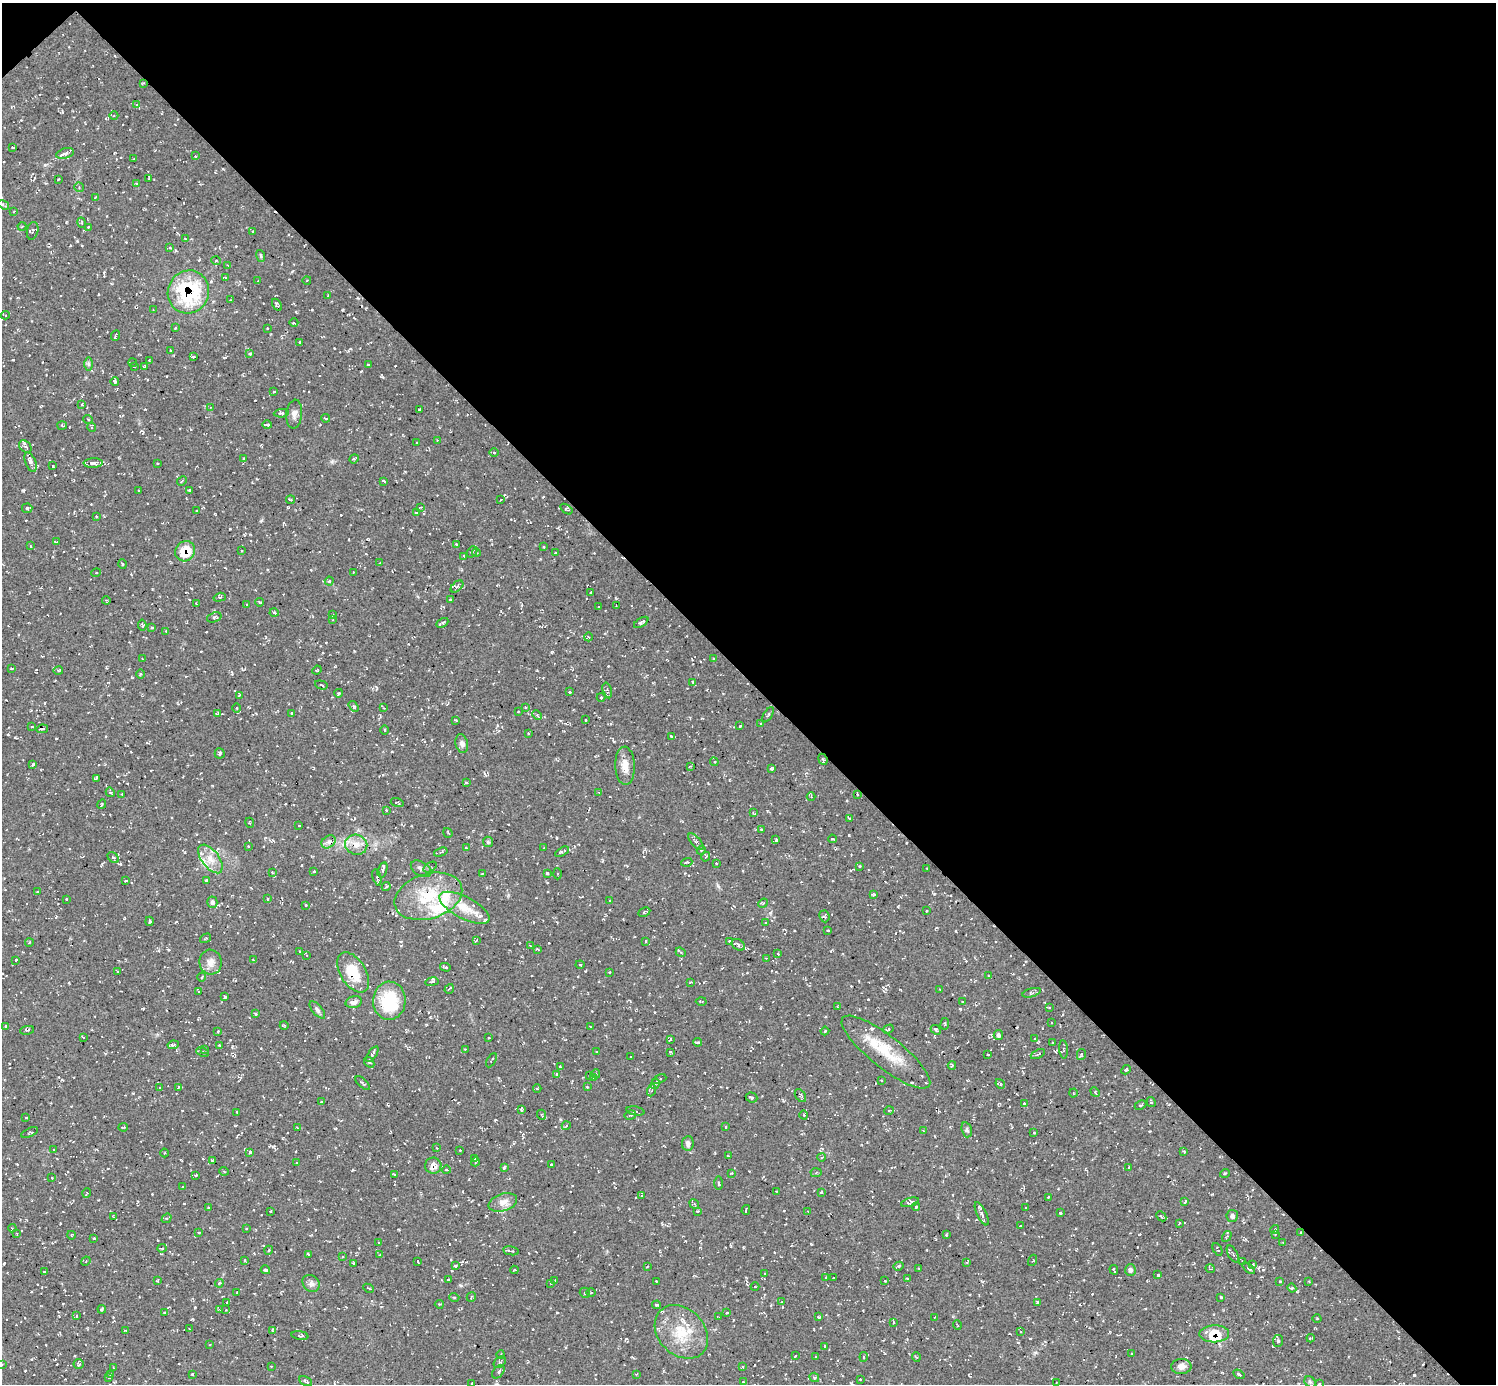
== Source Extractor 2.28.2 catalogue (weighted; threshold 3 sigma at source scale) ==
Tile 3 of 4 x 4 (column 3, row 1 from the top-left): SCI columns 2994-4487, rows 4446-5827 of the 5986 x 5985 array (HDU 1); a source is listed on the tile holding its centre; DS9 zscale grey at full resolution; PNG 1498 x 1386 px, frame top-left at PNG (2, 3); each listed source drawn as its Kron ellipse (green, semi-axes under 4 px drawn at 4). Shown black and unused: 49% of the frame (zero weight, under 3 of 5 exposures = <1% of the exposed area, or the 3 px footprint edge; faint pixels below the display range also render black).
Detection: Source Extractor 2.28.2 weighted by HDU 2 'WHT'; one run over the whole footprint, this tile lists its part. Background 0.00766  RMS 0.0069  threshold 0.0311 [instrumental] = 3 sigma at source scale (4.5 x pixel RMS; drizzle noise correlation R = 1.50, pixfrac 1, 0.05/0.05 arcsec/px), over >= 5 px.
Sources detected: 640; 1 inside a brighter object's white glare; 44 cosmic-ray / hot-pixel residue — neither listed nor drawn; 21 inside a brighter listed object's ellipse — not listed separately; of the other 574, all 500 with FLUX_AUTO >= 0.483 (the completeness limit of this list) listed and drawn (74 fainter detections not listed), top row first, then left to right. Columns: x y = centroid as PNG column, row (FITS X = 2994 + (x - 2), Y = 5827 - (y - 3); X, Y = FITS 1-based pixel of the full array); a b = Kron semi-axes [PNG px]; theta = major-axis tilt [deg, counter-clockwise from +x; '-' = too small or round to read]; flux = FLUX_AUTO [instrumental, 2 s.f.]
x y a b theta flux
143 83 3 2 - 0.61
137 105 4 3 - 0.57
114 116 4 3 - 0.68
13 148 3 2 - 0.69
65 153 9 5 16 2.4
195 156 3 3 - 0.73
134 159 3 2 - 0.75
149 178 3 2 - 0.58
58 179 4 2 - 0.56
136 183 4 3 - 0.63
79 187 5 5 - 0.88
95 197 3 3 - 0.66
3 205 6 3 -33 0.92
14 211 4 3 - 0.54
82 223 5 3 - 0.71
22 226 4 3 - 0.7
88 227 3 3 - 0.83
33 231 9 5 79 1.5
253 231 3 3 - 0.64
185 239 3 3 - 0.53
170 247 3 3 - 0.86
261 256 6 3 -73 0.89
216 261 5 3 - 0.66
228 265 4 3 - 0.63
226 278 4 3 - 0.85
307 280 4 3 - 0.52
258 281 2 2 - 0.55
188 292 22 20 65 66
328 296 3 2 - 0.71
230 300 3 3 - 0.53
277 305 7 4 -59 1.1
153 310 4 3 - 0.58
5 315 4 3 - 0.79
294 323 4 3 - 0.63
176 328 3 2 - 0.75
268 328 2 2 - 0.55
116 335 5 2 - 1.2
300 342 3 3 - 2.1
171 350 3 2 - 0.89
250 354 4 4 - 1.3
193 357 4 3 - 0.75
149 360 2 2 - 0.55
132 363 4 3 - 0.53
88 364 7 4 90 1.4
368 365 3 3 - 1.2
134 366 4 4 - 1
145 367 3 3 - 0.68
115 381 4 3 - 1.7
274 392 3 3 - 0.61
82 404 3 3 - 0.53
210 407 4 2 - 0.52
419 409 3 2 - 1.2
281 413 7 4 5 1.3
294 414 14 8 84 3.8
326 418 4 3 - 0.92
88 419 5 3 - 0.57
267 425 5 2 - 1
62 426 5 3 - 0.69
91 427 5 3 - 0.62
437 440 4 3 - 0.76
417 443 3 2 - 0.51
25 446 7 5 -44 1.7
494 453 5 3 - 0.71
244 459 3 3 - 0.69
354 459 5 4 - 0.89
31 462 10 5 -69 2.5
93 463 9 5 2 3.2
158 463 3 2 - 0.52
53 466 3 2 - 0.54
182 481 5 2 - 0.62
384 481 3 2 - 1.1
190 490 4 3 - 0.52
139 491 3 3 - 0.89
291 500 4 3 - 0.95
501 500 3 2 - 0.8
421 507 4 3 - 0.58
27 508 5 5 - 0.95
566 509 7 2 -35 0.65
196 510 2 2 - 0.52
416 513 3 2 - 0.58
96 516 2 2 - 0.52
56 542 4 2 - 0.74
456 544 3 3 - 0.73
30 546 4 2 - 0.7
543 547 2 2 - 0.62
185 551 11 9 48 17
241 551 3 2 - 0.71
472 552 6 3 50 0.82
476 553 4 3 - 0.65
555 553 3 2 - 0.74
464 556 3 3 - 0.62
380 563 3 2 - 0.59
122 564 5 3 - 0.67
353 572 2 2 - 0.51
96 573 5 3 - 0.62
329 581 4 4 - 0.91
457 587 7 4 42 1.4
590 592 3 2 - 0.51
220 597 6 3 17 0.8
450 599 3 2 - 0.73
106 600 4 2 - 0.88
259 602 4 3 - 0.69
196 603 2 2 - 0.54
247 604 3 2 - 0.54
616 606 2 2 - 0.49
599 607 3 2 - 0.62
274 612 4 3 - 0.69
333 615 3 2 - 0.61
214 617 7 4 19 1.6
333 620 2 2 - 0.56
641 622 8 3 32 1.5
442 623 6 2 28 1.3
142 625 5 3 - 0.77
152 628 3 3 - 0.87
166 631 3 3 - 0.62
588 637 4 3 - 0.58
142 658 3 2 - 0.57
714 659 3 2 - 0.66
12 668 3 2 - 0.65
317 670 5 3 - 0.53
58 671 5 3 - 0.79
141 674 5 3 - 0.64
693 683 4 3 - 1.1
321 685 6 3 -17 0.89
607 690 8 4 -75 1.3
570 692 3 3 - 1.1
339 693 4 3 - 0.76
239 695 4 3 - 0.72
601 697 4 4 - 0.73
354 706 6 4 -56 1
525 707 4 3 - 0.7
237 708 5 3 - 0.62
384 708 4 3 - 0.64
518 712 3 2 - 0.62
218 713 3 3 - 0.66
292 713 2 2 - 0.51
537 715 5 3 - 0.82
768 715 9 4 56 1.3
455 720 3 2 - 0.49
586 720 3 2 - 0.6
760 724 4 3 - 0.68
740 726 3 3 - 0.72
32 727 3 3 - 0.69
42 729 6 2 9 0.86
385 730 4 3 - 0.54
528 733 3 2 - 0.63
671 736 3 2 - 0.85
462 744 9 6 -77 2.6
220 753 5 5 - 1.1
823 759 6 4 -66 1.1
714 762 4 4 - 0.87
33 764 3 3 - 1.3
625 766 19 10 -87 7
690 766 3 2 - 0.62
771 768 4 3 - 1
96 778 4 2 - 0.82
466 783 3 2 - 0.56
110 792 5 4 - 0.82
599 792 4 3 - 0.67
857 794 3 2 - 0.55
122 795 3 2 - 0.52
811 797 4 3 - 0.59
397 803 6 2 -17 0.74
102 804 5 3 - 0.73
386 810 3 3 - 0.53
753 813 3 2 - 0.53
850 818 4 3 - 0.78
250 823 5 2 - 0.59
299 826 3 3 - 0.71
761 829 3 3 - 0.76
448 833 5 3 - 0.7
832 839 4 3 - 0.75
776 840 4 3 - 0.84
696 841 10 4 -48 1.8
329 842 8 6 37 2.2
488 842 5 5 - 1
356 845 11 10 - 6.3
248 846 3 3 - 0.54
467 848 4 3 - 0.87
543 848 2 2 - 0.58
701 850 4 4 - 0.83
441 852 7 4 18 1
562 852 8 4 30 1.5
706 857 5 3 - 0.76
113 858 6 4 -44 1.4
210 859 16 8 -53 7.5
687 862 5 3 - 1.2
716 863 3 2 - 0.58
860 866 3 3 - 0.67
430 867 7 3 32 0.82
927 868 3 2 - 0.6
421 869 11 7 -32 2.6
382 870 8 4 73 1.5
314 871 3 2 - 0.53
272 873 4 3 - 0.78
547 873 3 3 - 0.78
482 874 2 2 - 0.62
557 874 5 3 - 0.9
377 877 8 4 -74 1.1
126 881 4 2 - 0.5
206 881 3 3 - 0.71
386 886 4 3 - 0.97
37 891 2 2 - 0.51
874 894 3 3 - 1
428 896 35 22 18 33
66 899 3 2 - 0.75
267 899 3 2 - 0.62
610 900 3 3 - 0.74
212 902 5 5 - 2.1
763 903 5 4 - 0.83
306 905 3 3 - 0.67
464 908 27 11 -27 13
926 911 3 2 - 0.48
644 912 6 3 27 0.87
824 916 6 5 - 1.1
150 921 4 4 - 1.1
766 923 3 3 - 0.91
828 930 3 3 - 0.67
206 938 6 3 32 0.75
476 941 4 2 - 0.5
729 941 3 2 - 0.57
645 942 3 2 - 0.55
29 943 4 3 - 0.56
738 945 7 5 -34 1.9
530 946 3 3 - 0.63
538 949 4 2 - 0.65
300 951 3 2 - 0.83
681 952 5 4 - 1
778 954 3 2 - 0.58
307 955 3 2 - 0.51
766 958 2 2 - 0.5
16 960 3 3 - 1.2
253 960 3 2 - 0.85
210 962 12 11 - 5.1
580 965 4 4 - 0.69
445 967 5 3 - 1.1
117 971 3 2 - 0.62
353 972 22 12 -58 20
609 972 3 2 - 0.7
989 976 3 2 - 0.55
202 977 4 2 - 0.66
432 982 7 3 10 0.97
690 982 3 2 - 0.59
449 989 5 2 - 0.66
940 989 2 2 - 0.49
199 991 3 3 - 0.6
1032 993 9 4 15 1.3
225 997 4 3 - 1.5
389 1001 19 16 88 33
701 1001 5 2 - 0.79
354 1002 8 5 14 2.7
962 1002 3 2 - 0.92
838 1007 3 3 - 0.73
1049 1007 3 3 - 0.72
317 1010 10 5 -50 1.9
256 1014 3 3 - 0.91
1051 1022 3 2 - 0.48
945 1024 6 3 81 0.68
284 1025 4 3 - 0.52
6 1026 4 2 - 0.54
590 1027 3 2 - 0.53
888 1029 6 3 30 0.98
27 1030 7 3 12 0.93
936 1030 5 4 - 1.2
218 1031 3 3 - 0.8
825 1031 4 2 - 0.53
998 1035 5 4 - 2.1
83 1038 4 2 - 0.59
488 1038 2 2 - 0.57
670 1039 4 3 - 0.79
1035 1039 4 4 - 0.79
697 1042 4 3 - 0.9
1053 1042 3 2 - 0.5
173 1045 6 3 9 1.3
219 1045 3 3 - 0.77
204 1049 3 2 - 0.55
465 1049 3 2 - 0.66
1063 1049 9 4 -85 1.2
202 1052 6 3 -24 1
597 1052 2 2 - 0.6
671 1052 4 3 - 0.8
886 1052 55 16 -38 26
372 1054 9 4 56 1.4
1038 1054 8 3 26 1
1081 1054 5 4 - 0.94
988 1055 3 2 - 0.51
631 1057 2 2 - 0.69
491 1060 7 3 60 1.1
369 1062 6 4 -49 1.1
952 1065 4 3 - 0.82
560 1067 3 3 - 0.78
1126 1070 5 3 - 1.2
557 1074 3 3 - 1.4
596 1074 4 3 - 0.95
589 1076 3 2 - 0.55
593 1077 4 2 - 0.51
659 1079 7 3 24 0.98
881 1081 3 2 - 0.71
363 1083 9 3 -42 1.2
655 1084 5 3 - 1
1000 1084 5 4 - 1.1
178 1087 3 2 - 0.51
587 1087 3 2 - 0.59
160 1088 4 3 - 0.66
537 1088 4 3 - 0.62
652 1090 6 4 69 1.1
1095 1092 5 3 - 0.73
1073 1093 4 3 - 0.57
800 1096 7 4 -55 1.1
752 1097 6 5 - 1.1
321 1102 4 3 - 0.64
1151 1102 5 3 - 1
1024 1103 3 2 - 0.54
1141 1105 6 4 25 0.84
521 1109 3 3 - 0.86
635 1111 9 4 -10 1.6
889 1111 5 3 - 0.52
237 1112 3 2 - 0.69
542 1115 5 3 - 0.95
630 1115 6 4 11 1.2
804 1115 4 3 - 0.63
26 1118 3 2 - 0.53
566 1126 4 3 - 0.67
123 1127 5 2 - 1.1
297 1127 3 2 - 0.52
726 1127 3 2 - 0.67
923 1130 4 3 - 0.56
967 1130 8 5 -73 1.5
1034 1132 3 2 - 0.87
30 1133 9 3 22 0.85
688 1143 7 5 84 2.3
436 1148 3 2 - 0.61
54 1150 3 3 - 0.57
460 1150 2 2 - 0.51
250 1152 4 3 - 1.2
1184 1152 3 3 - 0.61
165 1153 4 3 - 0.67
728 1156 3 2 - 0.63
822 1157 4 3 - 0.65
475 1158 4 3 - 0.82
212 1160 4 3 - 1
475 1162 4 2 - 0.57
297 1163 3 3 - 0.85
551 1165 3 2 - 0.78
433 1166 8 8 - 5.8
1129 1167 2 2 - 0.68
504 1168 4 2 - 1.2
446 1170 4 3 - 0.65
224 1171 5 3 - 0.55
732 1173 4 3 - 0.58
816 1173 5 3 - 0.86
1225 1173 5 3 - 0.65
394 1174 3 2 - 0.51
196 1175 3 3 - 0.77
52 1178 2 2 - 0.66
718 1183 7 3 -89 0.97
182 1187 2 2 - 0.58
776 1191 3 2 - 0.52
821 1192 3 2 - 0.59
87 1193 5 3 - 0.57
641 1196 3 2 - 0.56
1048 1197 3 2 - 0.6
1185 1201 4 3 - 0.93
503 1202 15 8 18 5.6
910 1202 9 4 15 1.9
694 1204 5 4 - 1
209 1207 3 2 - 1
916 1207 4 3 - 0.69
1026 1208 3 2 - 0.51
746 1210 5 2 - 0.85
271 1211 3 2 - 0.53
698 1211 4 3 - 0.67
808 1211 4 3 - 0.6
1060 1213 3 3 - 1.1
982 1214 13 5 -65 2.8
1161 1216 5 3 - 0.83
1232 1216 6 5 - 1.9
113 1217 4 2 - 0.53
167 1218 5 4 - 0.84
1179 1223 3 2 - 0.61
1020 1226 3 2 - 0.67
12 1228 4 3 - 0.63
246 1228 3 3 - 0.59
1275 1229 4 3 - 0.69
199 1232 3 2 - 0.72
1300 1233 3 2 - 0.89
17 1234 3 2 - 0.53
1275 1234 3 2 - 0.52
71 1235 4 3 - 0.49
946 1235 2 2 - 0.55
1227 1236 6 3 58 0.77
94 1238 3 2 - 0.97
379 1242 3 3 - 0.7
1283 1243 4 2 - 0.5
162 1248 4 3 - 0.99
1218 1249 7 3 -62 0.84
269 1250 4 3 - 0.73
511 1251 8 3 -9 1.3
309 1254 4 2 - 1.6
1233 1254 9 4 -61 1.7
380 1255 3 3 - 0.67
343 1257 3 2 - 0.55
245 1260 4 3 - 0.72
1033 1260 6 2 70 0.66
86 1261 5 4 - 0.68
418 1261 3 2 - 0.51
967 1262 3 2 - 0.58
1243 1262 3 3 - 0.63
354 1263 3 2 - 0.59
1252 1265 4 3 - 1
455 1266 4 4 - 0.92
899 1266 5 3 - 0.89
647 1267 3 2 - 0.55
919 1268 4 3 - 0.57
1210 1268 5 3 - 0.92
1249 1268 7 3 -42 1.6
265 1270 4 3 - 1.7
514 1270 4 2 - 0.69
1114 1270 5 2 - 1
1130 1270 6 5 - 1.9
44 1272 3 2 - 0.54
765 1274 3 2 - 0.58
1158 1275 4 3 - 0.95
825 1277 4 3 - 0.59
833 1278 2 2 - 0.53
907 1278 3 2 - 0.54
448 1280 4 3 - 0.65
555 1280 3 2 - 0.6
157 1281 4 3 - 0.68
656 1281 3 2 - 0.5
885 1281 3 3 - 0.73
1280 1281 3 2 - 0.8
1309 1281 2 2 - 0.62
219 1283 4 3 - 0.78
311 1283 9 7 -45 2.7
551 1283 4 3 - 0.79
755 1287 4 3 - 0.69
369 1288 6 3 -25 0.75
1292 1288 4 4 - 0.95
237 1292 3 2 - 0.49
591 1292 5 3 - 0.83
585 1293 5 5 - 1.3
454 1297 5 3 - 0.78
471 1297 5 2 - 0.61
1221 1297 3 3 - 1
227 1302 4 3 - 1.4
782 1302 4 3 - 0.55
1037 1303 4 2 - 0.79
439 1304 4 3 - 0.55
657 1305 4 3 - 0.88
102 1309 4 3 - 1.2
220 1309 3 2 - 0.59
226 1310 2 2 - 0.49
165 1312 3 2 - 0.64
727 1313 3 3 - 0.83
77 1316 3 2 - 0.54
719 1317 4 2 - 0.57
818 1317 4 3 - 0.61
934 1317 3 2 - 0.56
1317 1318 4 3 - 0.55
893 1322 4 2 - 1.1
957 1325 4 3 - 0.56
190 1329 3 3 - 0.64
125 1330 4 2 - 0.54
272 1330 3 3 - 0.63
1021 1331 2 2 - 0.57
681 1332 30 23 -45 24
1214 1334 15 8 1 11
300 1335 8 4 -8 1.3
1311 1338 4 2 - 0.85
1278 1341 6 5 - 1.1
210 1345 3 2 - 0.49
825 1346 3 3 - 0.89
1132 1353 3 3 - 0.71
501 1355 4 3 - 0.54
795 1356 4 3 - 0.48
816 1356 3 2 - 0.62
864 1357 5 3 - 0.83
916 1357 5 3 - 0.66
500 1362 7 5 43 1.2
2 1364 3 2 - 0.49
79 1364 5 5 - 1.2
271 1366 3 2 - 0.52
1181 1366 10 7 4 3.7
743 1367 4 2 - 0.57
113 1368 3 2 - 0.53
498 1372 7 5 50 1.6
192 1374 3 2 - 0.84
637 1374 4 2 - 0.48
1239 1374 6 3 -31 1.7
111 1375 3 2 - 0.55
109 1377 3 2 - 0.51
814 1377 5 4 - 1.4
860 1379 3 2 - 0.56
305 1381 7 3 -26 1.6
743 1382 3 2 - 0.75
1310 1382 6 5 - 1.1
472 1383 3 2 - 0.61
1056 1383 3 2 - 0.52
1319 1384 3 2 - 0.58
Overlapping masked pixels (flux is a lower limit): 6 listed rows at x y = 143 83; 188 292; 185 551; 389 1001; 1300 1233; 1214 1334
Isophote crosses this tile's border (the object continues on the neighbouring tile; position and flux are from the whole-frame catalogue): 1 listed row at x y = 2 1364
Unlisted compact peaks at least as high as the median listed source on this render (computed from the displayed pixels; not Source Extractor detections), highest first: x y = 1414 1375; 849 835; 23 490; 770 913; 45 165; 332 462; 718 886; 261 520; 192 1319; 934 894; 195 1307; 460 1285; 13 360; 15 737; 1035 1353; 312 310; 223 169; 354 651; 1212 1194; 508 895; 342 310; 382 377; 353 1170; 560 1119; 495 1120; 557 838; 66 222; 62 112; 614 741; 62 1080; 956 931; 143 1009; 232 1047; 232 673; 133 1093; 557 1312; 185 852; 1263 1270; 626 1339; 168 950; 430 1017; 343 845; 551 652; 191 588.